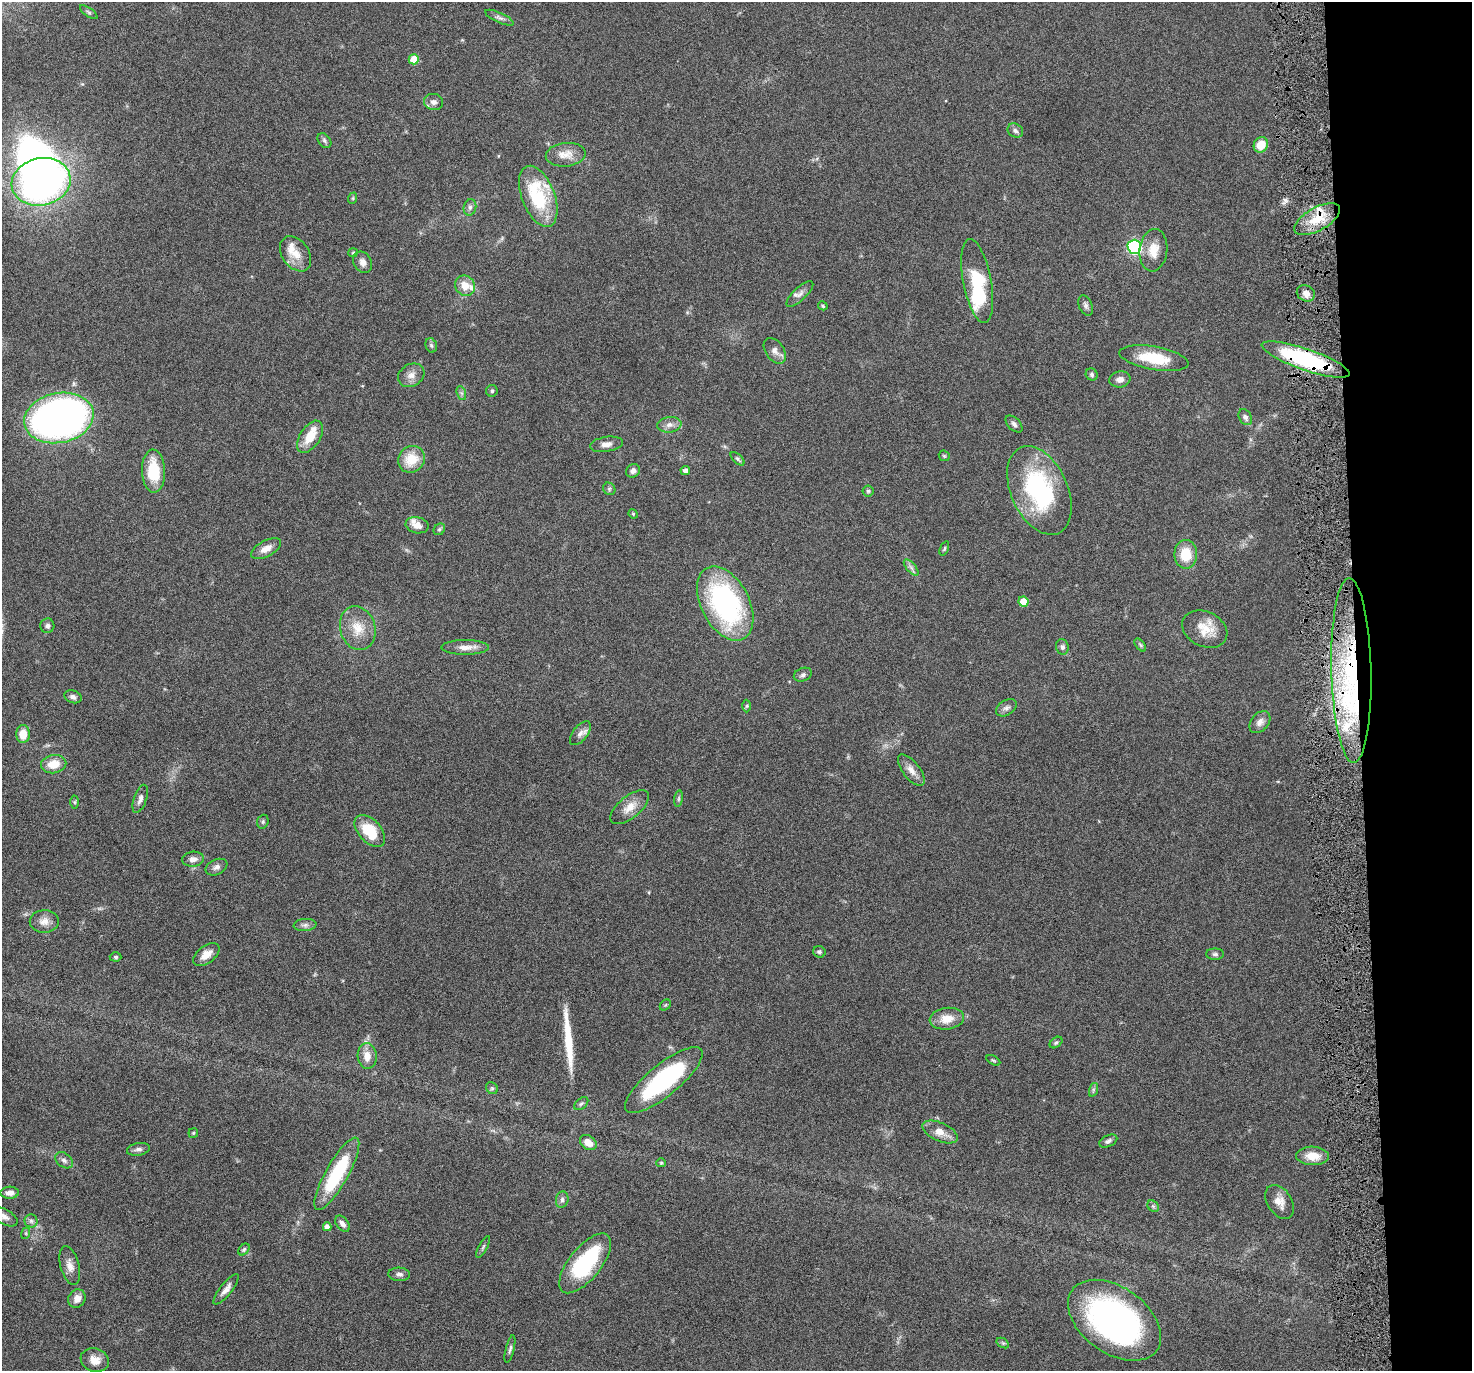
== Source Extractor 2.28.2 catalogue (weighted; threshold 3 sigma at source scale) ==
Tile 6 of 3 x 3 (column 3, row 2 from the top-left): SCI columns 2941-4410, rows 1484-2852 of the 4410 x 4337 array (HDU 1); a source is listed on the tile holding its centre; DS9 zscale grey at full resolution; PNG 1474 x 1373 px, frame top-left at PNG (2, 2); each listed source drawn as its Kron ellipse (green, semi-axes under 4 px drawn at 4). Shown black and unused: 8% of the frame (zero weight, under 4 of 8 exposures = <1% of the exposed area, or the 3 px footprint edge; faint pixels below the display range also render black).
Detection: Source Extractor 2.28.2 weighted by HDU 2 'WHT'; one run over the whole footprint, this tile lists its part. Background 0.0647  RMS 0.0041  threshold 0.017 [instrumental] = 3 sigma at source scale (4.09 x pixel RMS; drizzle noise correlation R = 1.36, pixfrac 0.8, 0.05/0.05 arcsec/px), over >= 5 px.
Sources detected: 135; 2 inside a brighter object's white glare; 1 long thin detection or spike segment (spike, bleed or trail) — neither listed nor drawn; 7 inside a brighter listed object's ellipse — not listed separately; the other 125 listed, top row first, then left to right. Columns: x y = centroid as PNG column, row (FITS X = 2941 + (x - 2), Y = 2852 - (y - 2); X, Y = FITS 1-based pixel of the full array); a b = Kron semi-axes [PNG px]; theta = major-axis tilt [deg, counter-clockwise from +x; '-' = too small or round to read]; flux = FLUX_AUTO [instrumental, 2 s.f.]
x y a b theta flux
89 12 10 2 -35 0.58
499 18 15 5 -24 1.4
414 59 5 5 - 8.3
433 102 9 8 - 2
1015 131 8 6 -33 1.2
324 141 8 6 -52 0.94
1261 145 8 7 - 7
566 155 20 11 6 5
41 182 30 23 12 150
538 196 32 16 -69 26
353 198 6 3 72 0.42
470 207 8 6 76 1.1
1317 219 25 11 29 9.6
1134 247 7 7 - 60
1153 250 21 14 84 6.4
353 253 5 4 - 0.43
295 254 19 13 -54 5.6
363 262 11 9 -57 2.1
977 281 43 14 -79 22
465 286 10 9 - 5
1306 293 9 7 -29 2.6
800 294 17 6 43 2.1
1086 305 10 6 -65 1.2
823 306 5 4 - 0.54
431 345 7 5 -74 0.84
775 351 14 9 -55 2.5
1154 358 35 11 -10 14
1306 359 46 10 -19 50
1092 374 6 5 - 0.8
411 375 14 11 29 2.9
1120 379 10 8 8 2.2
492 391 6 5 - 0.72
461 393 7 4 -71 0.83
1245 417 8 6 -59 1.3
59 418 35 25 12 190
1014 424 10 6 -45 1.3
669 425 12 8 7 2.3
310 437 18 10 57 7.5
606 444 16 7 8 2.4
944 456 6 5 - 0.52
411 459 14 12 43 9
737 459 8 4 -43 0.76
154 471 21 11 -88 14
633 471 7 6 - 1.4
685 471 4 4 - 1.6
609 489 7 5 -47 0.77
1039 490 47 28 -66 49
868 491 6 5 - 0.71
633 514 5 4 - 0.47
417 525 11 8 -11 3
439 529 6 5 - 0.7
944 548 7 3 69 0.51
266 549 16 8 27 3.4
1186 554 14 11 -89 9.3
911 567 10 4 -49 1.3
1023 602 5 5 - 5.2
725 603 40 24 -62 81
47 626 7 7 - 1.1
358 628 22 17 -73 8.3
1205 629 24 17 -26 7.7
1140 645 7 4 -53 0.63
465 647 23 7 0 3.7
1062 647 8 6 -75 1.1
1351 670 92 20 -89 69
803 675 9 6 22 1.1
73 697 9 6 -20 1.3
747 706 6 4 88 0.5
1006 708 11 7 31 1.6
1260 722 12 8 49 2.3
580 733 14 7 51 2.1
23 734 9 7 89 5.4
54 764 13 9 10 6.3
911 770 19 8 -52 3.3
140 799 14 6 71 1.9
679 799 8 4 81 0.63
75 802 6 4 90 0.63
630 807 23 11 39 5
263 822 7 5 71 0.77
370 831 19 11 -48 13
193 859 11 7 5 2.2
216 867 11 7 25 1.6
44 921 14 11 2 3.4
305 925 11 6 6 1.3
819 952 6 5 - 0.87
206 954 15 8 37 3.7
1215 954 9 5 0 0.96
116 957 6 4 -2 0.64
665 1005 6 4 44 0.52
947 1019 17 11 7 5.8
1056 1043 7 5 37 0.73
367 1056 13 9 -86 4.2
993 1060 7 3 -29 0.46
664 1080 48 16 39 44
492 1088 6 5 - 0.72
1093 1090 7 4 72 0.76
581 1104 8 5 40 0.79
940 1132 19 9 -24 4.6
193 1133 5 4 - 0.53
1108 1141 10 5 25 1.3
588 1142 9 6 -36 3.7
138 1149 11 6 10 1.6
1313 1156 16 9 -2 6.1
64 1160 10 7 -39 1.4
661 1163 5 4 - 0.43
337 1174 41 11 61 28
10 1193 9 6 2 2.2
562 1200 8 6 76 1.2
1280 1202 18 12 -58 4.2
1153 1206 6 5 - 0.81
4 1216 15 7 -29 2.3
31 1221 6 6 - 1
342 1224 9 6 -51 1.7
327 1227 4 4 - 1.8
26 1233 6 3 73 0.46
483 1247 12 3 62 0.73
244 1249 7 4 48 0.68
585 1263 36 16 51 36
70 1266 20 9 -75 3.3
399 1274 11 7 -3 1.5
226 1289 19 6 52 2.7
77 1298 9 8 - 2.8
1114 1320 52 33 -35 110
1003 1343 7 4 -32 0.63
510 1349 14 4 76 1.1
95 1360 14 11 -19 3.8
Overlapping masked pixels (flux is a lower limit): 3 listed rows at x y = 1317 219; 1306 359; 1351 670
Isophote crosses this tile's border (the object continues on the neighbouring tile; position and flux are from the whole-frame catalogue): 1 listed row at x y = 4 1216